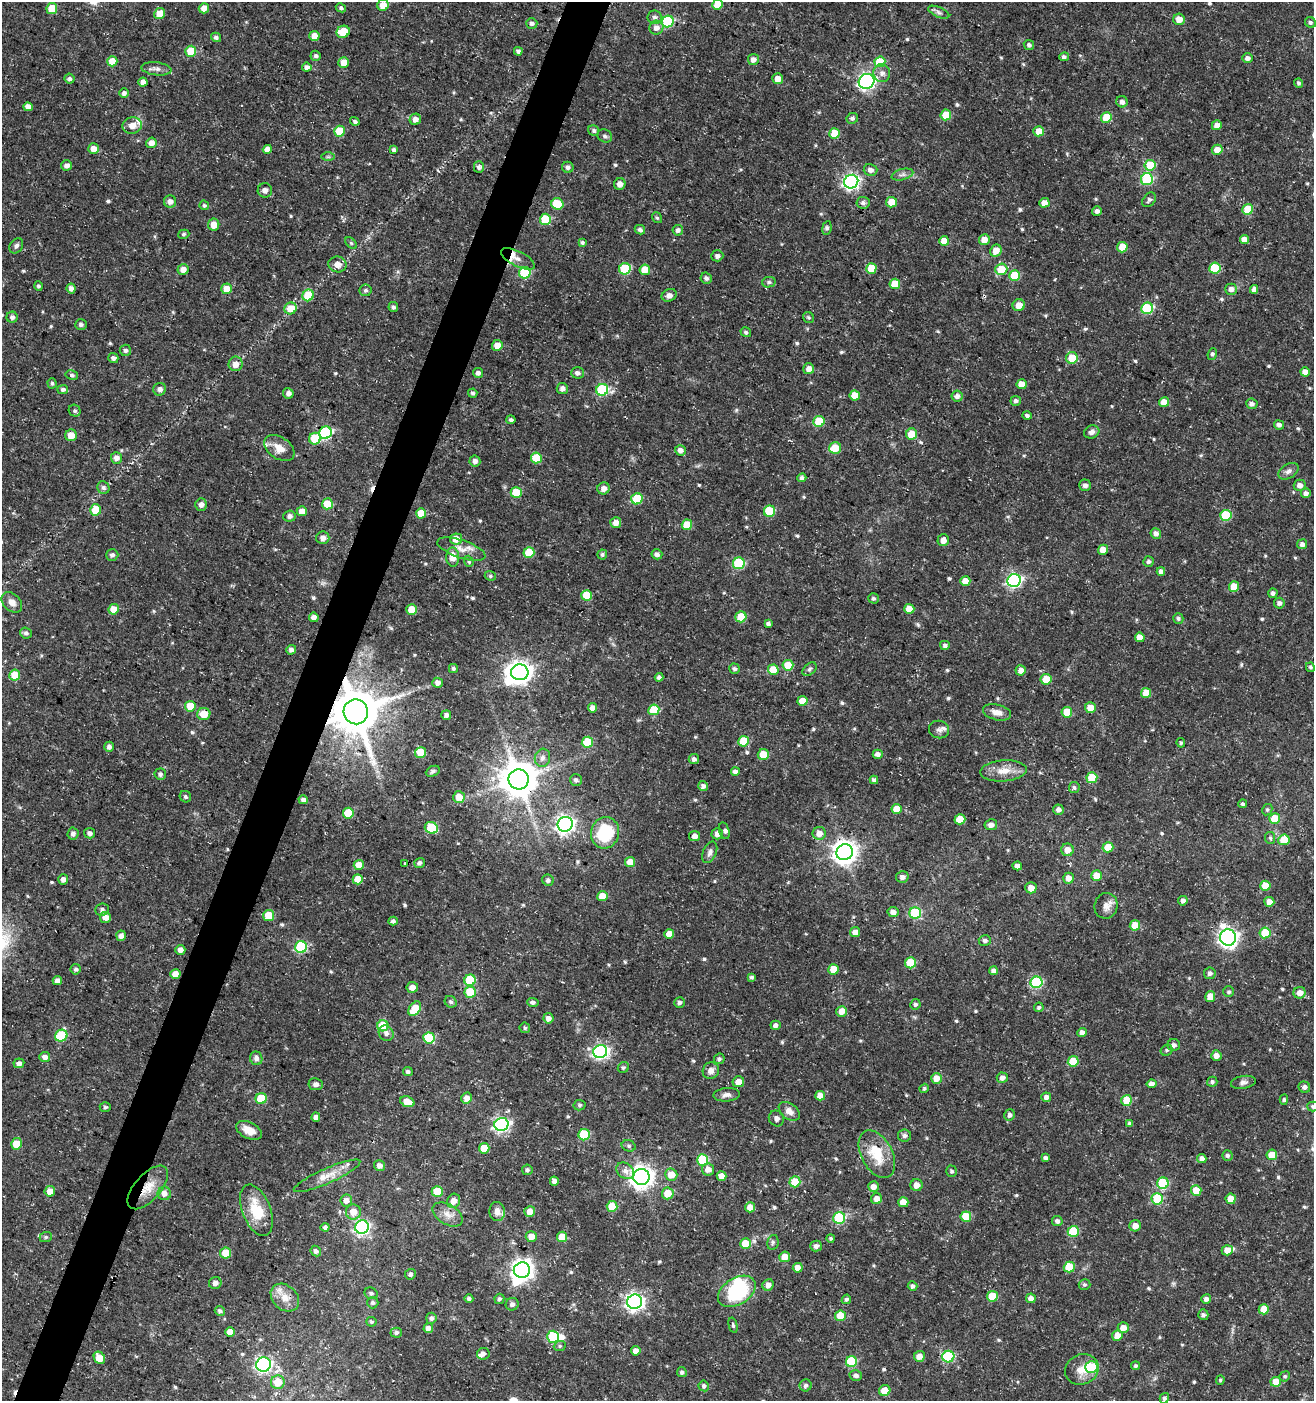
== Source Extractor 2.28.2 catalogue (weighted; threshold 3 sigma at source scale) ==
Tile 7 of 4 x 4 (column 3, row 2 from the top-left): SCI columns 2833-4144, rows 2808-4206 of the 5730 x 5606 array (HDU 1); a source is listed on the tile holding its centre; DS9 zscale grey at full resolution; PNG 1316 x 1403 px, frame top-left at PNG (2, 2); each listed source drawn as its Kron ellipse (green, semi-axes under 4 px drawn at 4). Shown black and unused: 3% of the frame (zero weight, under 3 of 5 exposures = <1% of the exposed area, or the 3 px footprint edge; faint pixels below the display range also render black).
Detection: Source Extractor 2.28.2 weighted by HDU 2 'WHT'; one run over the whole footprint, this tile lists its part. Background 0.0259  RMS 0.0022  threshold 0.0101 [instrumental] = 3 sigma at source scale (4.5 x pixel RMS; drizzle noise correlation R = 1.50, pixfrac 1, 0.0396/0.0396 arcsec/px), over >= 5 px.
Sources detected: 614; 1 too faint to see at this stretch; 4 inside a brighter object's white glare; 2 cosmic-ray / hot-pixel residue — neither listed nor drawn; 8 inside a brighter listed object's ellipse — not listed separately; of the other 599, all 500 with FLUX_AUTO >= 0.363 (the completeness limit of this list) listed and drawn (99 fainter detections not listed), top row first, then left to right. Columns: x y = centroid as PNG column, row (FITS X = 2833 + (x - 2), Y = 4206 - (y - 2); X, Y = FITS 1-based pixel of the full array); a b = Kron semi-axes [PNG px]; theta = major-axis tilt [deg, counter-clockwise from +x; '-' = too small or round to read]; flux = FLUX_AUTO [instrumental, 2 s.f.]
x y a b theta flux
718 4 5 5 - 3.1
383 5 6 5 - 2.4
204 8 5 5 - 1.8
341 8 5 4 - 0.48
52 9 5 5 - 6.1
939 12 11 5 -24 0.67
160 14 5 5 - 3.6
655 17 7 6 - 0.69
1179 19 6 5 - 2.3
668 21 6 5 - 18
1310 22 6 5 - 0.43
532 23 5 5 - 0.58
656 28 7 7 - 1.4
343 32 7 6 - 4.5
314 36 5 5 - 2.7
216 37 5 4 - 0.53
1029 45 5 5 - 0.52
191 51 5 5 - 7.9
518 51 4 4 - 0.66
316 56 5 5 - 0.5
1064 57 5 4 - 0.53
1248 58 5 5 - 0.87
753 60 5 5 - 1.2
112 61 5 5 - 3.6
344 62 5 5 - 2.5
880 62 5 5 - 7.8
307 67 5 4 - 0.96
156 69 15 6 -7 1
882 73 9 8 - 1.2
69 79 5 5 - 0.53
778 79 5 5 - 1.9
867 81 8 7 - 59
143 82 4 4 - 1.3
1299 83 5 4 - 0.43
124 93 4 4 - 0.65
1122 102 6 5 - 0.84
28 107 5 4 - 1.6
946 115 5 5 - 5.4
852 118 6 5 - 0.55
1106 118 5 5 - 6.1
415 119 6 5 - 1.3
355 121 5 4 - 0.58
132 125 10 8 10 1.8
1217 125 5 4 - 1.6
594 130 6 5 - 0.59
339 131 5 5 - 6.9
1039 131 5 5 - 3
835 133 5 5 - 4.6
605 136 7 6 - 0.62
151 143 5 5 - 1.7
93 149 5 5 - 2
267 149 5 4 - 1.6
394 150 4 3 - 0.54
1217 150 5 5 - 2.3
328 157 7 4 0 0.41
67 165 5 5 - 1.1
1150 165 5 5 - 7.8
479 167 6 5 - 0.62
568 167 6 5 - 0.71
870 170 7 6 - 0.99
902 174 11 5 14 0.77
1147 179 6 6 - 17
851 182 7 6 - 62
620 184 6 5 - 1.2
265 190 7 7 - 1
1149 200 8 5 49 0.63
170 202 6 6 - 1.2
891 202 5 5 - 3
863 203 6 6 - 0.71
1044 203 5 4 - 1.7
557 204 6 5 - 6.5
204 205 5 4 - 0.4
1248 209 5 5 - 6.6
1097 211 5 5 - 0.65
657 218 6 4 -54 0.37
545 219 5 5 - 9.1
214 225 6 5 - 2.5
827 228 7 4 83 0.54
640 230 5 4 - 0.61
678 230 5 5 - 0.68
184 234 6 4 16 0.38
984 240 5 5 - 2.2
1245 240 4 4 - 1.7
944 241 5 5 - 2.9
351 243 7 4 -45 0.38
582 243 4 4 - 0.41
16 246 8 6 54 0.61
1122 247 5 5 - 4
996 251 6 5 - 2.6
717 256 6 5 - 0.77
518 259 18 7 -27 3.1
337 264 9 8 - 1.5
871 268 5 5 - 4.6
1215 268 5 5 - 8.9
183 269 6 5 - 1.5
625 269 6 5 - 14
1001 269 6 5 - 6.1
645 270 5 5 - 3.9
525 273 5 5 - 11
1015 276 5 5 - 8.1
706 278 6 5 - 0.59
769 282 7 5 12 0.53
895 284 5 5 - 4.8
38 286 4 4 - 0.44
71 288 5 4 - 1.1
226 289 5 5 - 2.9
1231 289 6 5 - 1.2
1254 289 4 4 - 0.88
366 290 6 6 - 0.52
308 295 6 5 - 7.4
669 295 8 6 25 1.2
1019 305 6 6 - 2.1
393 307 5 5 - 0.61
291 308 6 6 - 3.6
1147 308 6 5 - 16
12 317 5 5 - 0.75
808 317 6 5 - 0.4
81 324 6 5 - 0.58
746 332 5 4 - 0.49
497 345 5 5 - 2.2
125 350 6 5 - 0.6
1212 354 6 4 69 0.45
113 358 5 5 - 0.77
1072 358 6 6 - 5.2
236 364 7 7 - 1.8
809 369 5 5 - 1.5
1305 372 4 4 - 1.5
478 373 5 5 - 0.86
577 373 6 5 - 0.8
72 375 6 4 -12 0.47
52 383 5 4 - 0.4
1022 384 5 5 - 2.5
160 389 6 6 - 0.9
562 389 5 5 - 1.1
63 390 5 4 - 0.69
602 390 6 6 - 19
288 393 5 5 - 0.78
473 393 5 4 - 0.5
855 395 5 5 - 3.4
957 396 5 5 - 0.88
1016 401 5 5 - 0.59
1164 402 5 5 - 2.9
1252 404 5 5 - 0.81
75 411 6 5 - 0.48
1027 416 4 4 - 0.53
511 420 4 3 - 0.47
819 421 5 5 - 6.3
1279 425 5 4 - 0.81
1092 432 8 6 21 0.94
325 433 6 6 - 31
911 434 6 5 - 5.1
71 435 6 6 - 2.7
315 439 6 5 - 8.3
279 448 17 10 -33 2.6
835 448 6 5 - 4.9
680 450 5 5 - 1.2
116 458 6 5 - 1.3
536 458 5 5 - 6.4
475 461 5 5 - 0.81
1288 471 11 7 30 0.98
802 478 4 4 - 0.64
1085 485 6 6 - 0.71
1300 485 6 5 - 1.3
103 488 6 6 - 0.63
604 488 6 6 - 1.2
516 493 5 5 - 6.4
1306 493 5 5 - 0.91
637 499 6 5 - 10
201 504 6 5 - 1.1
327 504 5 5 - 6.1
96 510 5 5 - 7
302 511 5 5 - 1.8
769 511 6 5 - 10
421 513 5 5 - 3.3
1226 515 5 5 - 11
289 516 6 5 - 0.75
616 523 5 5 - 1.6
687 525 5 5 - 4.5
1156 533 5 5 - 1.1
323 538 6 6 - 1.1
456 539 6 5 - 2.6
943 540 6 5 - 1.8
1302 544 5 5 - 0.85
461 549 25 9 -19 2.5
1103 550 5 5 - 2.3
529 552 5 5 - 6.6
602 554 5 5 - 0.43
657 554 5 5 - 0.83
112 555 6 5 - 0.69
453 557 9 6 -87 2.7
469 561 6 4 -70 0.39
1148 562 5 5 - 0.58
739 563 6 5 - 15
1161 571 4 4 - 0.98
490 576 6 4 -22 0.37
1014 580 7 6 - 48
965 581 5 5 - 2.7
1234 587 5 5 - 4
1273 593 5 4 - 0.74
587 595 5 5 - 4.6
873 598 5 5 - 0.46
12 602 12 8 -44 1.6
1279 603 5 5 - 0.84
114 609 5 5 - 3.4
412 609 5 5 - 3.2
909 609 5 5 - 2.6
314 617 5 4 - 1.1
741 617 5 5 - 4.8
1178 618 5 5 - 0.53
768 624 4 4 - 0.67
26 633 6 5 - 0.56
1140 637 5 5 - 2.3
945 645 5 4 - 0.67
291 650 5 4 - 0.7
788 665 5 5 - 5
1310 667 5 4 - 0.41
453 669 4 4 - 0.41
734 669 5 5 - 0.54
809 669 8 5 41 0.5
773 670 5 5 - 5
1021 670 5 5 - 1.4
520 672 8 8 - 180
15 675 5 5 - 4.7
659 677 4 4 - 0.7
1046 679 5 5 - 3.7
437 683 5 5 - 1
1146 693 5 5 - 3.2
803 701 5 5 - 3.3
190 706 5 5 - 5
593 708 5 4 - 1.4
1090 708 5 5 - 2.8
654 710 5 5 - 6.6
356 712 12 12 - 1100
997 712 14 7 -14 1.8
1067 712 5 5 - 5.7
204 714 6 6 - 3.8
446 715 5 5 - 0.69
939 730 10 8 -15 1
744 741 5 5 - 6.4
587 742 5 5 - 6.7
1181 743 5 4 - 0.44
109 747 5 5 - 0.82
421 752 5 5 - 5.2
763 754 5 5 - 3.8
878 754 5 4 - 0.98
542 758 9 7 75 1
694 759 5 5 - 0.8
433 771 7 5 25 0.52
735 771 4 4 - 0.78
1003 771 23 10 4 3.3
160 774 6 5 - 0.57
1092 778 5 5 - 8
519 779 10 10 - 620
576 780 6 6 - 0.68
874 780 4 4 - 0.63
703 786 5 5 - 0.73
1074 787 5 5 - 0.49
185 797 6 5 - 0.48
459 797 6 6 - 2.9
303 800 4 4 - 0.79
1243 804 4 4 - 0.42
897 809 5 5 - 2.9
1058 810 5 5 - 0.93
1267 810 6 5 - 0.38
348 813 5 5 - 6.7
960 819 5 5 - 4.7
1275 819 5 5 - 6
565 824 7 7 - 87
991 825 6 5 - 1.2
431 828 6 6 - 10
724 831 8 5 -75 0.57
89 833 5 5 - 0.85
605 833 16 14 74 11
819 833 6 6 - 2.1
73 834 6 5 - 0.86
717 834 6 5 - 1.3
695 836 5 5 - 1.3
1270 838 6 5 - 0.4
1284 840 5 5 - 4.7
1108 847 5 5 - 3.7
1067 850 6 6 - 2
710 852 11 6 67 0.9
845 852 8 8 - 200
630 862 5 5 - 2.6
419 863 5 5 - 0.62
405 864 3 3 - 3
359 865 5 5 - 2.4
1017 866 4 4 - 1.2
1097 876 5 5 - 3.3
902 877 6 5 - 0.78
1068 878 5 5 - 1.8
63 879 5 5 - 0.87
358 879 5 5 - 3.2
548 880 6 5 - 0.71
1265 886 5 5 - 4.6
1031 888 5 5 - 2.1
602 896 5 5 - 2.8
1183 901 5 4 - 0.95
1269 902 5 5 - 1.4
1106 906 13 11 74 1.7
102 909 7 6 - 0.65
893 912 5 5 - 1.3
915 913 6 5 - 15
269 915 5 5 - 5
105 917 5 5 - 2
393 921 4 4 - 0.64
1135 925 5 5 - 5.4
855 932 5 5 - 1.7
1265 933 5 5 - 7.8
669 934 5 5 - 2.7
121 936 5 4 - 1.1
1228 937 8 8 - 100
985 940 6 5 - 0.64
301 947 6 6 - 20
180 950 5 5 - 0.95
910 963 5 5 - 6.6
76 969 5 5 - 0.56
834 969 5 5 - 3.5
993 971 4 4 - 1.1
1210 973 6 5 - 0.71
175 974 5 5 - 1.7
751 977 4 4 - 0.45
57 980 5 4 - 1.1
470 980 6 5 - 12
1036 982 6 5 - 21
412 987 6 5 - 1.3
470 992 5 5 - 6.1
1229 992 5 5 - 0.45
1300 993 6 6 - 1.8
1210 996 5 5 - 2.7
451 1002 6 5 - 0.56
533 1002 6 4 -6 0.67
680 1002 5 5 - 0.59
915 1004 5 5 - 0.45
1039 1007 5 4 - 0.54
415 1009 8 5 55 5.7
842 1011 5 5 - 2.3
548 1018 5 5 - 1.2
776 1025 5 4 - 0.81
383 1026 6 5 - 7.9
525 1028 5 5 - 0.41
386 1033 8 7 - 1.1
1082 1033 4 4 - 1.4
61 1036 6 6 - 11
429 1038 5 5 - 11
1174 1045 6 6 - 0.7
1167 1050 6 5 - 0.43
600 1052 7 6 - 58
1216 1056 5 5 - 1.3
45 1057 5 5 - 1.2
256 1058 7 6 - 0.8
719 1059 5 5 - 0.5
1073 1061 5 5 - 6.1
19 1063 5 5 - 0.87
623 1068 6 5 - 0.41
711 1071 8 8 - 1.4
408 1072 5 4 - 0.62
936 1078 5 5 - 2.5
1002 1078 5 5 - 0.99
738 1082 6 5 - 1.7
1212 1082 5 5 - 0.5
1243 1082 12 6 10 0.83
316 1084 7 6 - 0.88
1151 1084 5 4 - 0.98
1304 1087 6 5 - 0.69
924 1088 5 4 - 0.4
727 1095 13 7 5 1
820 1096 5 5 - 2
1046 1097 5 4 - 1
261 1098 5 5 - 7.2
467 1098 5 5 - 1.6
1127 1100 5 5 - 6
1284 1100 5 4 - 0.36
407 1102 7 5 -21 2.3
579 1105 6 5 - 0.43
105 1107 5 4 - 0.38
1313 1107 5 5 - 0.48
789 1111 12 7 -37 1.6
1010 1115 6 5 - 0.72
316 1117 4 4 - 1
776 1118 8 7 - 0.83
1129 1123 4 4 - 0.44
501 1124 7 6 - 52
249 1130 14 8 -25 2.6
584 1135 6 5 - 12
904 1136 6 6 - 0.71
16 1144 6 5 - 3.7
629 1146 7 5 -16 0.49
484 1148 5 5 - 4.8
877 1154 26 15 -62 6.9
1227 1155 5 5 - 0.54
1272 1155 5 5 - 2.9
1046 1158 4 4 - 0.62
1202 1158 4 4 - 1
703 1160 5 5 - 12
380 1166 5 5 - 1.2
708 1169 6 6 - 1.7
527 1170 5 5 - 0.58
625 1171 9 7 -40 1.2
952 1171 6 5 - 0.42
671 1175 6 6 - 2.8
327 1176 36 7 24 3.3
721 1176 5 5 - 1.6
641 1177 8 8 - 170
554 1181 4 4 - 1.1
795 1182 5 5 - 6.4
1163 1183 6 5 - 14
917 1185 6 6 - 1.6
148 1187 26 13 49 4.4
873 1187 5 5 - 1.4
1196 1190 5 5 - 3.5
50 1191 5 5 - 2.2
437 1191 5 5 - 5.2
164 1193 6 6 - 1.3
668 1193 6 5 - 3.6
877 1199 5 5 - 1.6
1157 1199 6 5 - 12
1231 1199 5 5 - 3.1
346 1200 6 6 - 1.3
454 1201 7 6 - 1.8
903 1202 5 5 - 2.8
612 1206 5 5 - 5.9
750 1207 5 5 - 2.1
256 1210 27 14 -69 7
530 1211 5 5 - 2.2
353 1212 7 7 - 2.6
497 1212 9 7 -84 1.7
448 1214 16 10 -31 2.1
966 1217 5 5 - 6
839 1218 6 5 - 16
1057 1221 5 5 - 0.73
1135 1226 6 5 - 1.8
325 1227 4 4 - 0.57
362 1227 7 6 - 49
1073 1231 5 5 - 9
46 1237 6 5 - 0.41
531 1237 5 5 - 1.8
562 1237 5 5 - 3.7
831 1238 4 4 - 0.4
773 1242 7 5 77 0.48
746 1244 5 5 - 5.5
816 1246 6 5 - 0.77
1227 1250 6 5 - 2.6
316 1251 6 5 - 0.67
226 1253 5 5 - 3.7
785 1257 5 5 - 2.7
1069 1267 5 5 - 6.9
798 1268 5 5 - 1.8
522 1270 8 7 - 140
410 1274 5 5 - 0.66
215 1283 6 6 - 0.83
768 1285 6 5 - 1.5
1084 1285 6 5 - 0.45
912 1286 5 4 - 0.69
737 1291 20 13 33 17
371 1293 7 5 -27 0.54
992 1296 5 5 - 6
285 1298 16 12 -43 2.8
1031 1298 5 5 - 1.3
469 1299 4 4 - 0.51
499 1299 5 5 - 0.49
846 1299 5 4 - 0.45
1206 1299 5 4 - 0.92
635 1302 7 7 - 87
373 1303 6 5 - 0.52
512 1304 6 6 - 0.72
1264 1309 5 5 - 3.3
220 1311 5 4 - 0.57
1203 1315 5 5 - 0.55
840 1316 5 5 - 4.7
431 1318 5 5 - 0.64
371 1322 5 4 - 0.36
733 1325 8 4 -75 0.42
428 1328 5 4 - 1.4
1123 1328 5 5 - 2
230 1332 5 5 - 2
396 1333 5 5 - 0.54
1117 1335 5 5 - 2.2
553 1337 6 6 - 16
560 1346 6 5 - 0.37
636 1351 5 4 - 1.3
483 1354 6 5 - 0.76
919 1356 5 5 - 1.9
948 1357 6 5 - 19
99 1358 6 5 - 3
851 1361 5 5 - 13
264 1365 7 7 - 48
1135 1366 4 4 - 0.42
1091 1367 6 6 - 11
1082 1369 17 15 26 3.4
682 1372 5 5 - 0.54
856 1375 6 5 - 0.8
1285 1376 5 5 - 0.39
1220 1380 4 4 - 0.38
278 1382 7 7 - 3.9
1276 1382 5 5 - 3.3
806 1385 6 6 - 0.63
704 1386 5 5 - 0.54
885 1391 6 5 - 3.5
1164 1398 5 4 - 0.57
Overlapping masked pixels (flux is a lower limit): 4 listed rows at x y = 851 182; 325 433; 356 712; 148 1187
Isophote crosses this tile's border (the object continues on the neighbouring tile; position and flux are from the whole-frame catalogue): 4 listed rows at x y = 718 4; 383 5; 341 8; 1313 1107